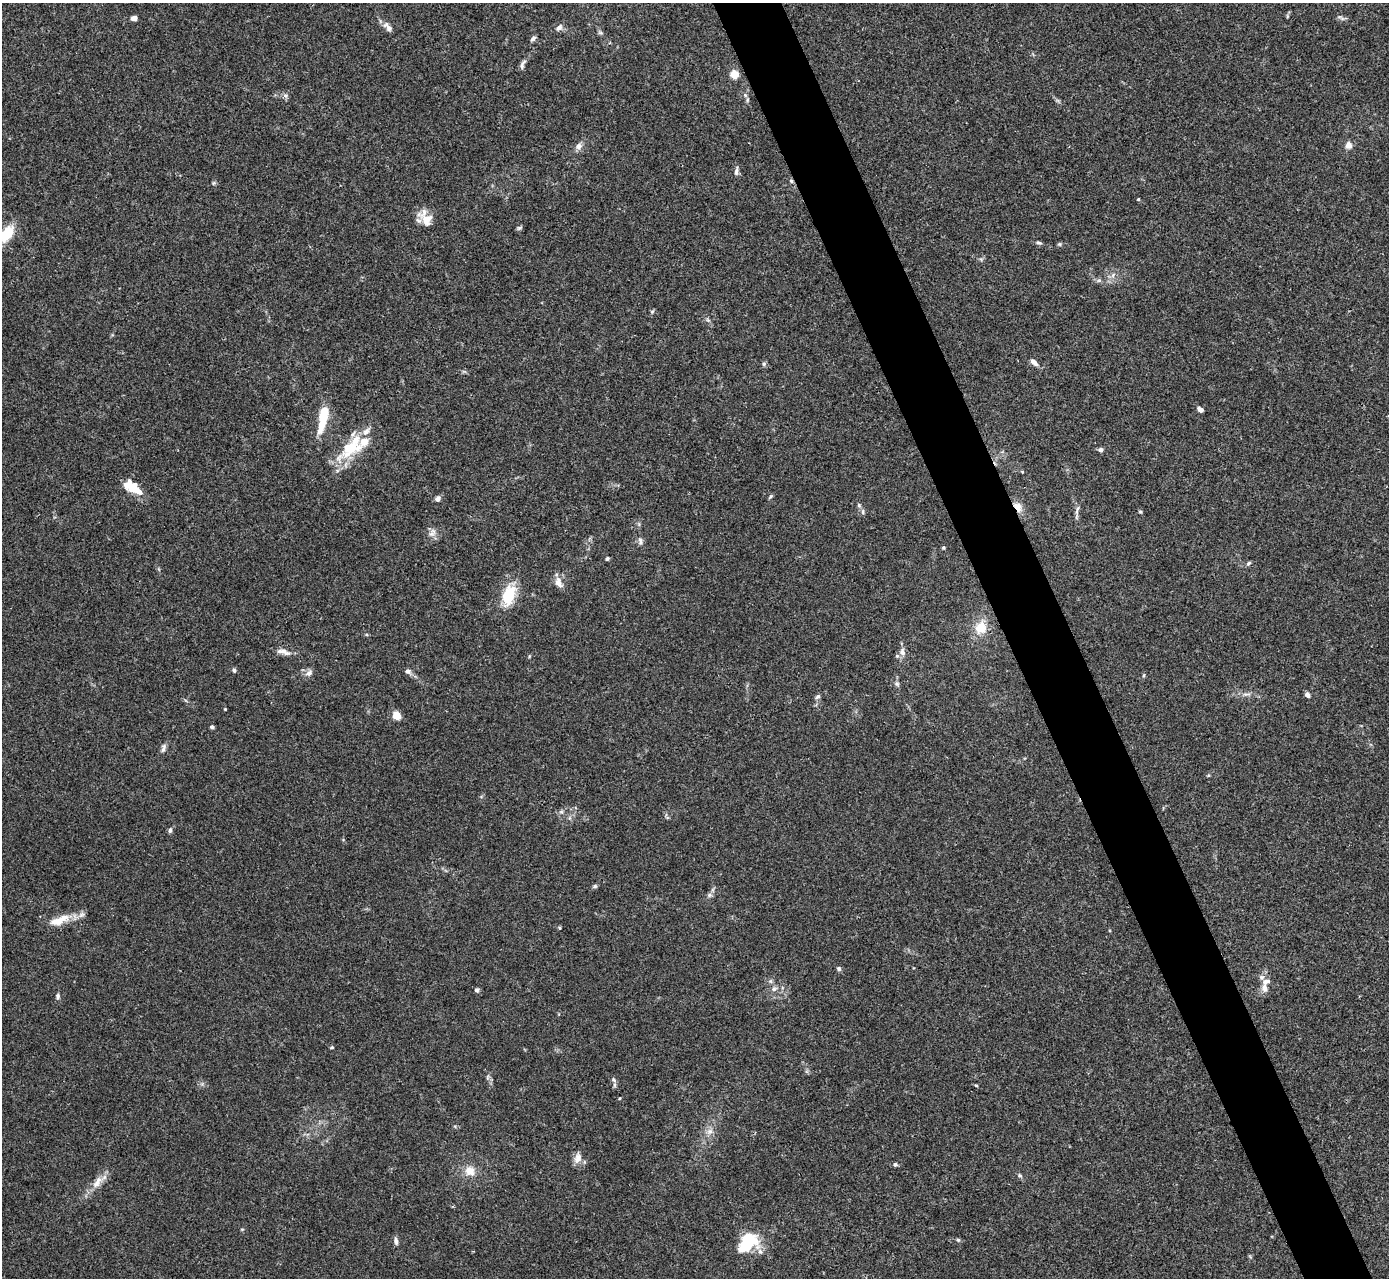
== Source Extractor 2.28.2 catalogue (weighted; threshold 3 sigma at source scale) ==
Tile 6 of 4 x 4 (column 2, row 2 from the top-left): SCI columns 1391-2777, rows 2836-4111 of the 5553 x 5542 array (HDU 1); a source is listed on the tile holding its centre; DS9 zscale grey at full resolution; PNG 1391 x 1280 px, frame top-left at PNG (2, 3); no overlay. Shown black and unused: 5% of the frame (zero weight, under 3 of 4 exposures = <1% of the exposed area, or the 3 px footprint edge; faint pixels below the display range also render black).
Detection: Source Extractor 2.28.2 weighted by HDU 2 'WHT'; one run over the whole footprint, this tile lists its part. Background 0.0392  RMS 0.0028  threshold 0.0126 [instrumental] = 3 sigma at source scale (4.5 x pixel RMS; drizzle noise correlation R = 1.50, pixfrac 1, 0.05/0.05 arcsec/px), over >= 5 px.
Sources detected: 92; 2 inside a brighter object's white glare — not listed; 5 inside a brighter listed object's ellipse — not listed separately; the other 85 listed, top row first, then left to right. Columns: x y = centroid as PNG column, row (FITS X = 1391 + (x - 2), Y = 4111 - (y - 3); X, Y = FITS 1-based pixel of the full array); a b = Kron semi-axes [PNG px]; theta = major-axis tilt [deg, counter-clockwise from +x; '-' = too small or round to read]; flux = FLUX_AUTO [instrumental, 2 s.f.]
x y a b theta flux
134 18 6 5 - 1.2
1341 18 12 4 -27 0.64
389 28 10 7 -47 1.3
559 28 9 7 45 1.2
600 33 7 4 -1 0.45
533 38 8 5 39 0.69
522 64 15 5 71 1
734 74 6 6 - 4.8
285 95 7 4 -18 0.56
745 95 7 4 -45 0.62
1349 145 8 7 - 1.7
579 146 9 7 60 1.3
736 171 12 4 80 0.84
791 181 6 5 - 0.42
214 183 6 4 88 0.4
1138 199 3 3 - 0.28
427 219 21 14 -35 4.2
519 228 7 4 44 0.49
7 234 19 10 56 7.8
1039 243 7 4 -9 0.54
1059 244 5 5 - 0.39
1113 275 8 4 54 0.73
652 311 6 4 19 0.35
708 320 6 4 -45 0.49
1033 362 9 5 -40 1.7
764 364 6 5 - 0.48
1200 409 7 5 -31 1.1
323 417 30 7 77 9.4
350 448 44 17 43 12
1101 450 6 5 - 0.69
1022 472 5 3 - 0.26
133 488 16 14 32 3.7
770 496 8 3 55 0.37
437 499 8 6 48 1
859 505 6 5 - 0.49
1018 507 13 8 -56 2.5
1077 510 13 3 72 0.77
1140 511 5 3 - 0.31
863 512 8 4 83 0.48
432 533 13 8 58 1.5
640 541 12 6 -79 0.99
943 547 4 4 - 0.36
607 558 4 4 - 0.49
1249 563 7 4 36 0.46
559 582 15 9 -69 2.1
509 595 24 13 72 9.3
981 627 16 14 61 5
284 652 19 7 -15 1.9
902 652 12 7 -77 1.5
234 670 5 5 - 0.64
408 671 8 6 -16 0.87
309 673 10 7 36 1.4
1144 675 5 3 - 0.31
897 684 6 5 - 0.56
1307 695 6 5 - 0.92
818 696 8 5 43 0.65
225 709 3 3 - 0.26
397 715 8 7 - 3.4
212 727 4 4 - 0.68
163 748 13 5 73 0.94
561 812 6 5 - 0.56
170 830 7 4 81 0.63
595 886 6 5 - 0.48
709 895 7 6 - 0.69
59 920 33 11 22 5
560 928 4 4 - 0.29
839 969 6 5 - 0.57
1264 988 12 8 -88 1.8
774 989 8 6 18 0.92
477 990 5 4 - 0.69
58 996 7 5 -84 0.59
332 1047 4 3 - 0.38
488 1077 6 4 71 0.43
613 1080 7 6 - 0.69
976 1085 5 3 - 0.26
710 1131 9 8 - 1.5
578 1158 15 9 74 2
895 1164 5 5 - 0.66
470 1171 14 12 -44 3.2
1020 1175 6 4 -30 0.44
97 1182 21 9 58 3.2
242 1229 5 3 - 0.24
958 1240 5 4 - 0.41
396 1241 9 5 -77 0.94
748 1243 23 16 43 13
Overlapping masked pixels (flux is a lower limit): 2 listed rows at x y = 791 181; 1018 507
Isophote crosses this tile's border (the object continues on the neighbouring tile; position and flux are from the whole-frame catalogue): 1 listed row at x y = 7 234